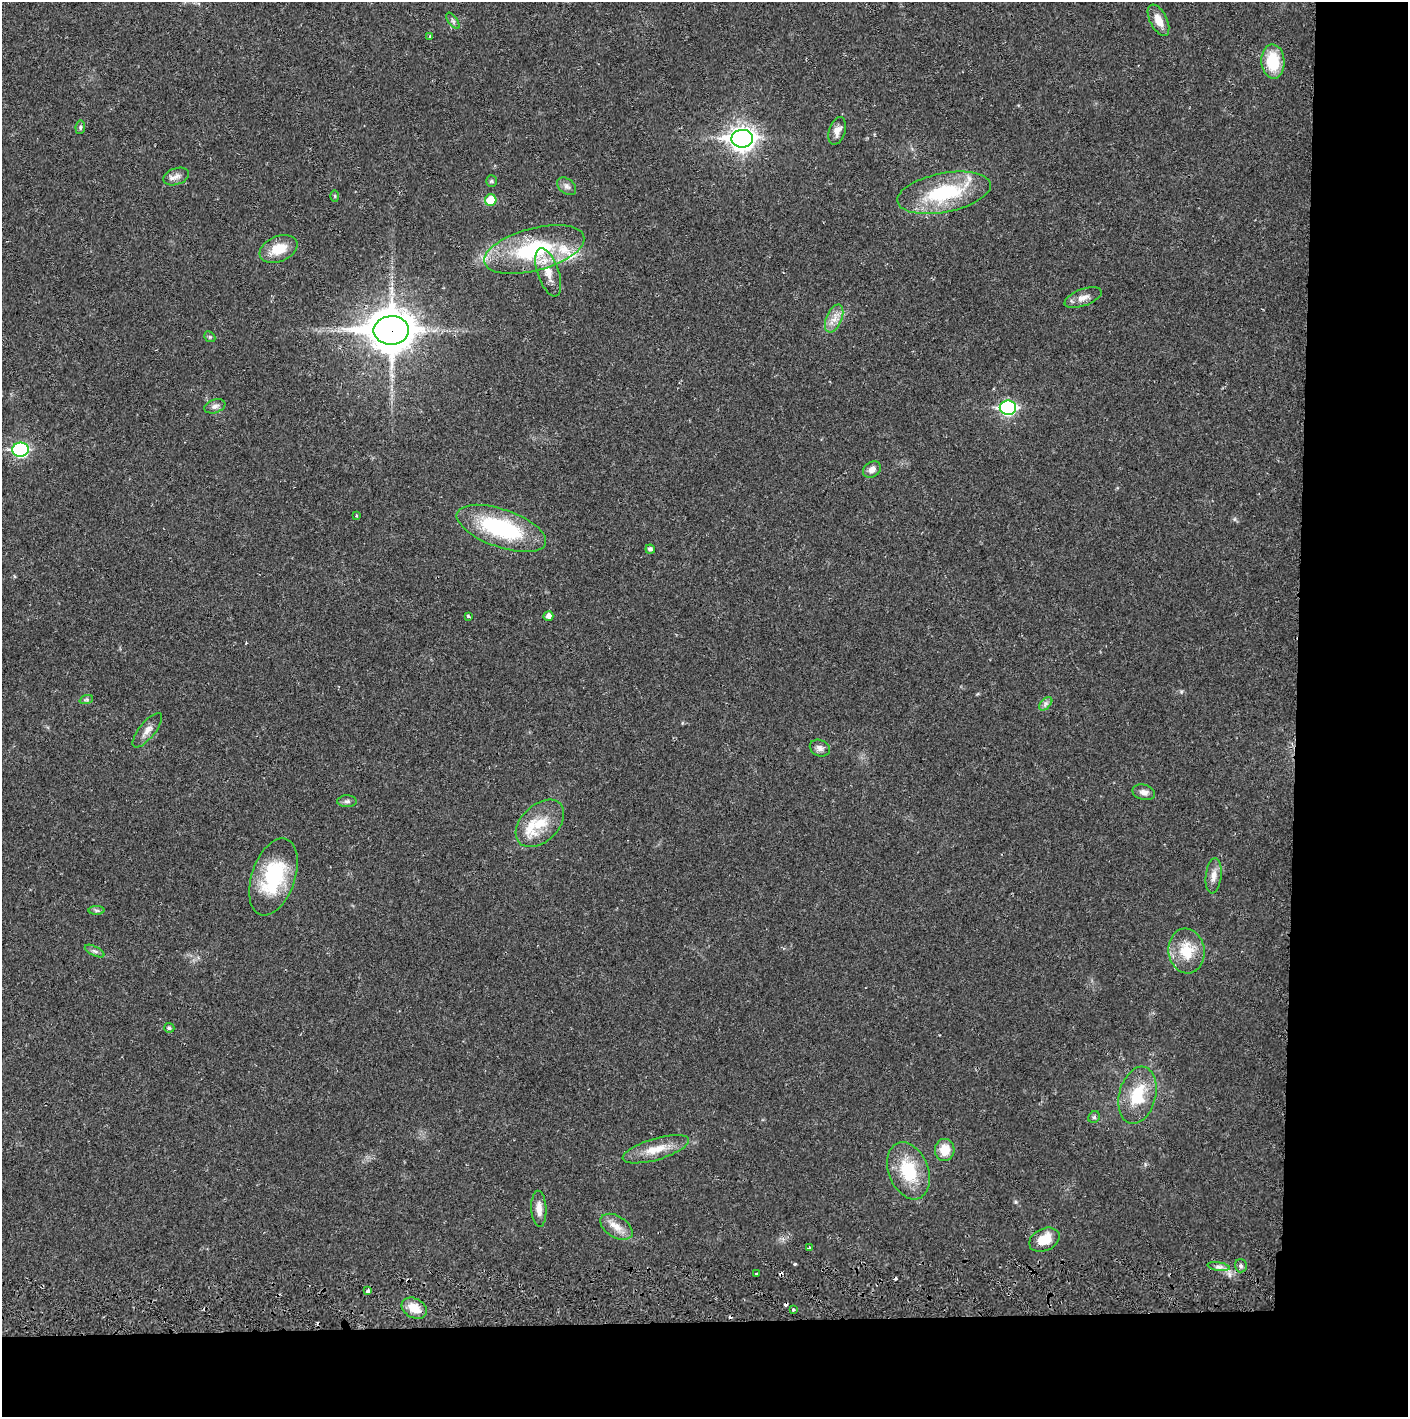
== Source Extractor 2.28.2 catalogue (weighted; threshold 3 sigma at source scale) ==
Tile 9 of 3 x 3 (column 3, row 3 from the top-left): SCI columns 2815-4220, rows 56-1470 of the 4227 x 4359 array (HDU 1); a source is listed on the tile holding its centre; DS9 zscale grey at full resolution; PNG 1410 x 1419 px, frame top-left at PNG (2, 2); each listed source drawn as its Kron ellipse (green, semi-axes under 4 px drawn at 4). Shown black and unused: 14% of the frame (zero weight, under 2 of 3 exposures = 3% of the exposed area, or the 3 px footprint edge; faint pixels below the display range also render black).
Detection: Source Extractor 2.28.2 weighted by HDU 2 'WHT'; one run over the whole footprint, this tile lists its part. Background 0.0223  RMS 0.0035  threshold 0.0157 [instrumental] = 3 sigma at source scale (4.5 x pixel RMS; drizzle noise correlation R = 1.50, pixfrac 1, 0.05/0.05 arcsec/px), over >= 5 px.
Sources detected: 66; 7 cosmic-ray / hot-pixel residue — neither listed nor drawn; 2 inside a brighter listed object's ellipse — not listed separately; the other 57 listed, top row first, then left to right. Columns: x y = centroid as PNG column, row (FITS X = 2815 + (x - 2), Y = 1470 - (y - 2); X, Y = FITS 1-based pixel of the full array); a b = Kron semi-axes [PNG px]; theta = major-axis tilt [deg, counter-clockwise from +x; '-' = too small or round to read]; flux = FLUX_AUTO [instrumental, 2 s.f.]
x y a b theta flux
1158 20 17 8 -63 4
453 21 9 4 -55 0.83
430 36 4 3 - 0.39
1273 61 17 11 -86 12
80 127 7 4 83 0.66
837 131 14 8 72 2.3
742 139 10 9 - 270
176 176 13 8 20 2
491 181 6 5 - 0.53
567 186 11 7 -40 1.4
944 193 47 19 11 27
335 196 6 4 -89 0.42
491 200 6 5 - 8.4
279 249 20 12 23 7.4
534 250 51 21 15 35
548 272 25 10 -71 6
1083 298 19 8 20 2.7
834 318 15 7 67 3.1
391 330 17 14 1 1000
210 337 6 4 -43 0.53
215 406 11 6 19 1.4
1008 408 8 7 - 66
20 450 8 7 - 56
872 469 9 7 32 2
356 516 4 3 - 0.34
501 528 47 19 -19 34
650 549 5 4 - 0.95
468 616 3 3 - 0.46
548 616 5 5 - 1.6
86 700 7 4 18 0.63
1046 704 8 5 46 1
147 730 21 8 51 2.8
820 748 10 8 -24 1.6
1144 792 11 7 -14 1.9
347 801 10 6 1 0.95
540 823 28 18 44 9.9
1214 876 18 8 83 2.8
273 877 40 21 71 26
96 910 8 4 0 0.64
95 951 11 4 -26 0.97
1186 951 22 18 -81 10
169 1028 5 5 - 0.8
1137 1095 29 18 75 14
1094 1117 6 5 - 0.66
656 1149 34 10 16 7
945 1150 11 10 - 6.1
908 1171 29 20 -68 16
539 1209 18 7 -87 3.2
616 1227 18 10 -32 3.9
1044 1240 16 11 26 7
809 1248 4 3 - 0.42
1241 1266 6 6 - 0.86
1219 1267 11 4 -9 1.3
757 1274 3 2 - 0.43
368 1291 3 3 - 5.8
414 1308 13 9 -30 5.8
793 1310 3 3 - 1.7
Overlapping masked pixels (flux is a lower limit): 1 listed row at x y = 391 330
Unlisted compact peaks at least as high as the median listed source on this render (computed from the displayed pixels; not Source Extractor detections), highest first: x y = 795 1264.